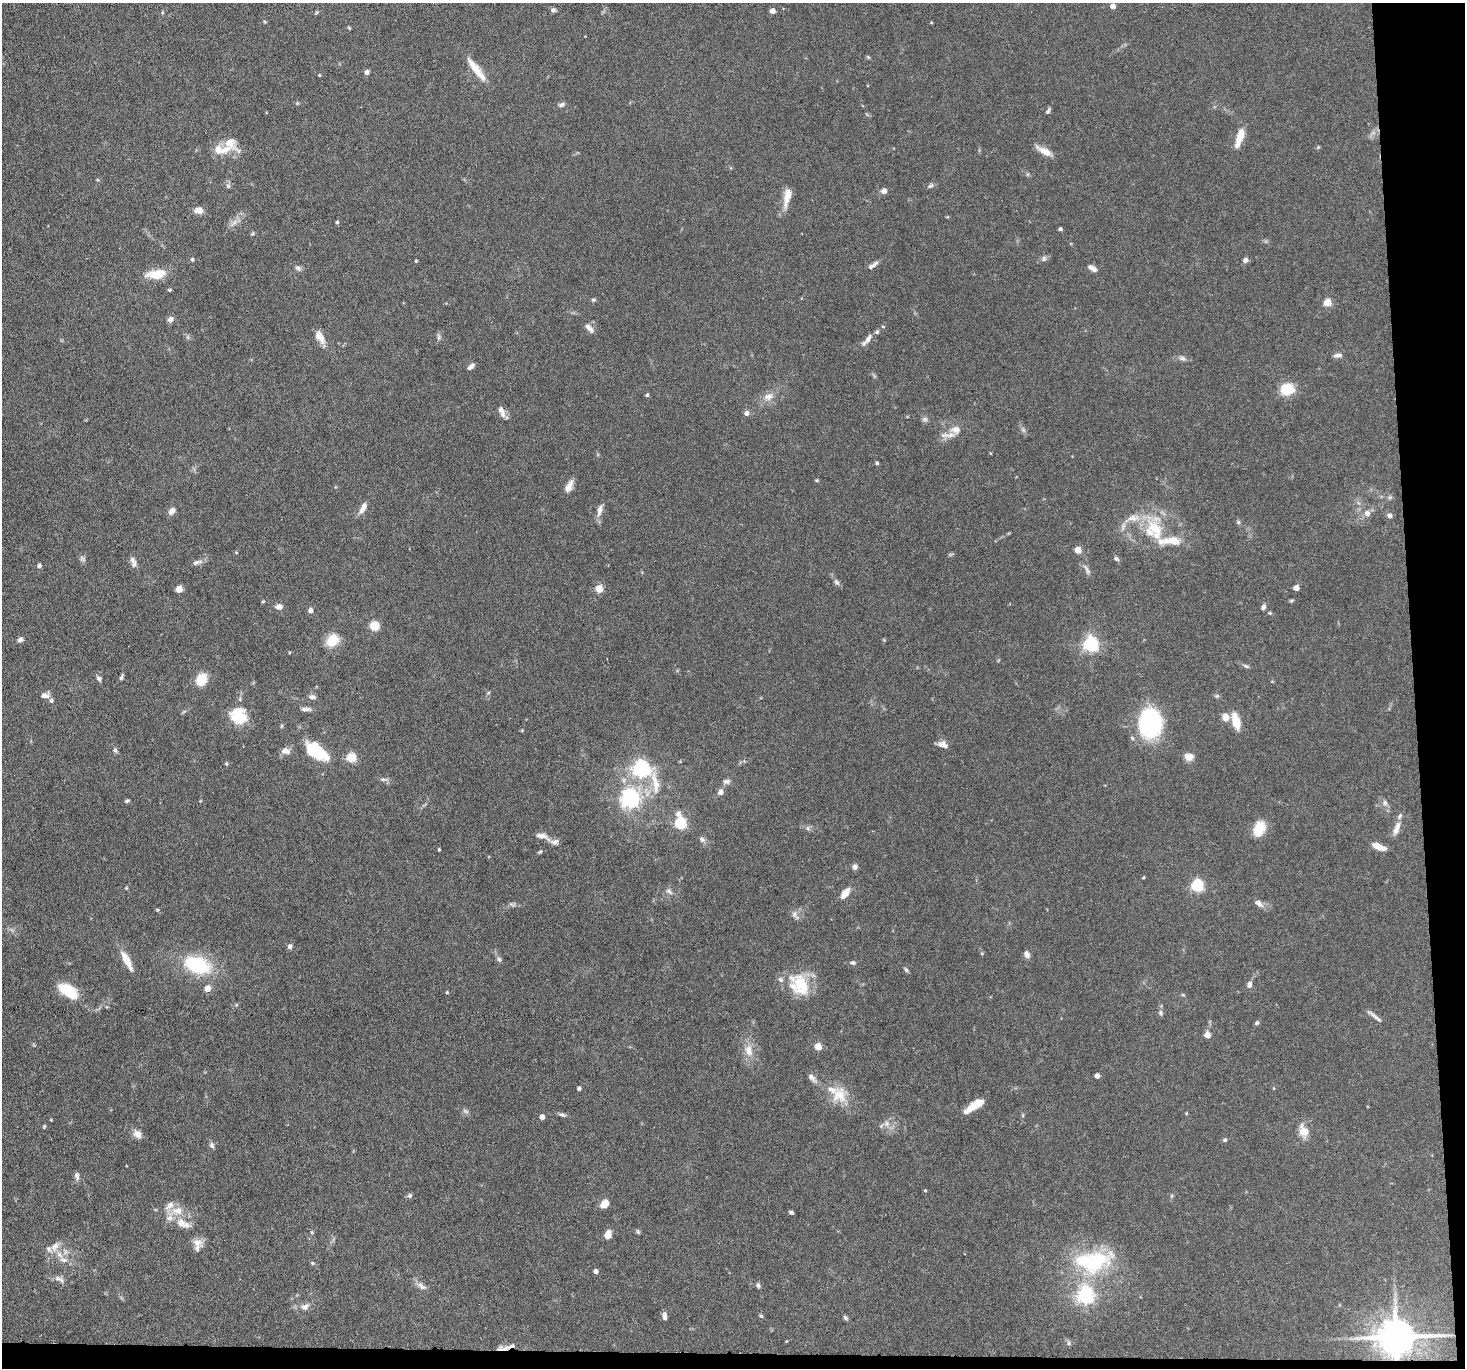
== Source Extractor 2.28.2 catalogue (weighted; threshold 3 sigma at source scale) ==
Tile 9 of 3 x 3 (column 3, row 3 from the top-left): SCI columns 2928-4390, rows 146-1511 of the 4390 x 4364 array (HDU 1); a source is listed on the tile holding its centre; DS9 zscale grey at full resolution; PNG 1467 x 1370 px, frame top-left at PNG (2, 3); no overlay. Shown black and unused: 5% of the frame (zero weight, under 3 of 6 exposures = <1% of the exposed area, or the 3 px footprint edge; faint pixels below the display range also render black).
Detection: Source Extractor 2.28.2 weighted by HDU 2 'WHT'; one run over the whole footprint, this tile lists its part. Background 0.0814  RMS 0.0037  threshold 0.015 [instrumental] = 3 sigma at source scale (4.09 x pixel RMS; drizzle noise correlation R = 1.36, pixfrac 0.8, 0.05/0.05 arcsec/px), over >= 5 px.
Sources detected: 204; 1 inside a brighter object's white glare — not listed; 16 inside a brighter listed object's ellipse — not listed separately; the other 187 listed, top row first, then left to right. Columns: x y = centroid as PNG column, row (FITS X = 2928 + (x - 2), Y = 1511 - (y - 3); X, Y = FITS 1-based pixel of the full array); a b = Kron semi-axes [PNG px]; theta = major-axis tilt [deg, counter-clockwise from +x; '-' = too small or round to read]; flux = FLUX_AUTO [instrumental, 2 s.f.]
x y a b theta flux
1113 6 5 4 - 2.5
553 10 6 6 - 0.83
772 11 5 5 - 1.7
162 13 5 3 - 0.36
349 28 5 3 - 0.34
868 57 6 4 -45 0.37
476 69 34 8 -52 6.1
367 72 6 5 - 1.1
319 75 4 4 - 0.35
561 105 9 6 15 1
1048 111 8 4 64 0.72
1240 136 23 8 72 4.9
229 142 24 13 -43 5.4
218 150 13 9 -58 3.7
1045 151 18 7 -28 3.8
228 186 7 5 -47 0.73
931 186 8 5 38 0.75
884 191 7 6 - 1.4
787 196 20 7 77 5.3
198 210 11 8 -5 2.2
337 222 4 4 - 0.57
233 223 15 5 43 1.9
1060 229 3 3 - 0.81
252 234 5 5 - 0.46
192 259 5 4 - 0.41
1044 259 8 6 89 0.82
1245 260 6 5 - 1.2
416 261 3 3 - 0.37
873 265 15 5 34 1.6
298 268 9 6 -43 1
1092 268 12 5 -34 1.7
157 274 24 10 7 6.7
169 290 4 3 - 0.44
593 300 6 5 - 0.56
1328 302 5 5 - 11
170 319 7 6 - 1.4
883 327 5 3 - 0.3
589 328 15 6 -46 1.8
187 337 7 4 -72 0.55
320 337 17 9 -60 3.5
439 337 10 5 -82 0.81
867 339 18 6 51 2.1
1337 355 12 5 6 1.3
1182 358 9 6 -24 1.1
471 366 10 5 40 1.2
1287 389 15 12 9 8
647 395 4 4 - 0.6
768 396 14 10 25 2.9
502 411 15 7 -68 2.1
746 413 5 5 - 1.5
925 419 8 6 -20 0.86
956 430 11 10 - 2.6
1023 430 7 5 -59 0.83
877 463 4 3 - 0.62
569 486 16 7 63 2.4
1390 497 6 5 - 0.61
363 508 15 6 60 2.4
600 510 17 7 78 2.1
172 511 9 6 52 1.8
1367 513 8 8 - 1.7
1389 515 7 6 - 1.1
1238 522 6 4 -47 0.51
1154 530 32 24 -62 16
1078 550 4 4 - 6.4
82 559 9 6 -44 0.9
1116 559 8 5 -43 0.71
133 562 15 7 -74 1.7
197 562 16 6 19 1.4
39 566 5 4 - 0.99
1087 569 16 5 -57 1.3
837 582 11 5 -53 1.1
1296 588 4 4 - 3.4
179 589 5 4 - 6.8
599 589 5 5 - 10
263 601 4 3 - 0.37
279 607 8 6 1 2
1263 607 6 5 - 1.2
310 610 5 5 - 1.6
374 625 6 6 - 10
20 639 6 5 - 1.2
333 640 14 11 44 7.2
1090 644 6 6 - 89
1246 666 9 5 -19 0.75
121 677 7 4 70 0.73
99 678 8 5 -59 0.95
201 680 13 11 60 6.1
45 695 11 6 0 1.7
312 697 9 6 -11 1.2
306 709 13 5 1 1.4
239 715 20 18 -47 10
1225 717 7 7 - 3.1
1236 721 17 8 -76 6.5
1150 723 23 17 81 52
522 730 5 3 - 0.31
943 744 12 7 -19 2.1
115 750 7 6 - 0.76
285 751 13 9 -6 1.9
317 751 28 13 -35 16
351 757 5 5 - 19
1188 757 11 8 -8 2.6
226 764 5 4 - 0.46
640 769 11 6 -43 120
384 779 9 5 1 0.9
727 781 10 6 7 1.1
720 792 8 7 - 1.3
629 798 7 7 - 130
127 801 5 4 - 0.57
1385 803 8 6 -77 1.1
680 823 7 5 -80 41
1259 828 19 12 65 6.8
1396 828 21 7 70 2.8
542 836 18 7 -19 2.6
702 840 8 6 -87 0.95
1379 847 14 6 -23 4.1
439 849 3 3 - 0.44
540 852 6 3 43 0.44
855 867 6 5 - 1.3
1143 877 5 3 - 0.29
1197 885 5 5 - 46
126 888 5 4 - 0.34
669 891 11 5 -34 1.1
845 893 13 7 51 3.2
1259 903 13 7 -40 1.7
512 904 11 5 -13 0.87
157 910 5 4 - 0.35
795 915 12 7 -55 1.5
290 946 6 5 - 0.96
1027 954 8 6 -70 1.7
499 959 6 6 - 0.72
127 960 25 7 -62 4.8
853 963 7 5 -3 0.75
197 965 35 21 -19 20
906 970 7 4 -61 0.63
1249 984 7 6 - 1.5
801 986 35 20 -57 12
207 988 5 5 - 3.6
68 991 14 8 -32 18
447 992 4 4 - 0.38
1161 1013 8 5 -66 0.76
1375 1017 20 4 -40 1.5
1257 1023 5 4 - 0.73
1207 1035 4 4 - 3.5
818 1046 5 4 - 7.3
749 1050 17 10 -75 4.2
1097 1076 4 4 - 2.2
812 1078 13 6 -44 1.7
579 1088 4 4 - 0.9
1274 1088 5 3 - 0.29
839 1095 23 19 -87 7.6
974 1106 23 7 35 6
465 1111 9 5 -27 0.85
562 1115 12 4 -11 0.85
542 1117 4 4 - 2
51 1120 3 3 - 0.27
887 1124 8 7 - 1.7
44 1126 5 4 - 0.4
1303 1131 11 7 -71 5.7
137 1134 10 8 -42 2.5
1225 1140 5 4 - 0.74
212 1145 7 5 -69 1.1
77 1176 10 6 -80 1.1
925 1190 4 4 - 0.31
410 1196 6 6 - 0.79
605 1203 9 7 43 3.8
178 1211 15 11 5 4.6
791 1212 5 3 - 0.6
181 1223 17 12 -36 4.3
311 1232 6 3 -71 0.39
638 1232 6 5 - 0.58
608 1235 7 5 70 4.4
197 1242 16 10 -22 2.5
55 1246 14 9 57 2.6
64 1260 13 6 -12 1.8
1091 1262 49 29 -20 30
313 1263 5 5 - 0.44
596 1271 4 4 - 1.3
59 1279 16 6 -27 1.6
758 1285 7 5 -75 0.66
422 1286 15 7 -36 1.7
1085 1295 6 6 - 120
305 1307 12 8 32 1.9
664 1316 8 5 -84 1.5
761 1316 6 4 -43 0.46
845 1318 8 5 -53 0.67
1396 1337 11 9 1 1100
1069 1343 6 5 - 0.68
512 1346 26 6 8 2.3
Overlapping masked pixels (flux is a lower limit): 2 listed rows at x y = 1396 1337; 512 1346